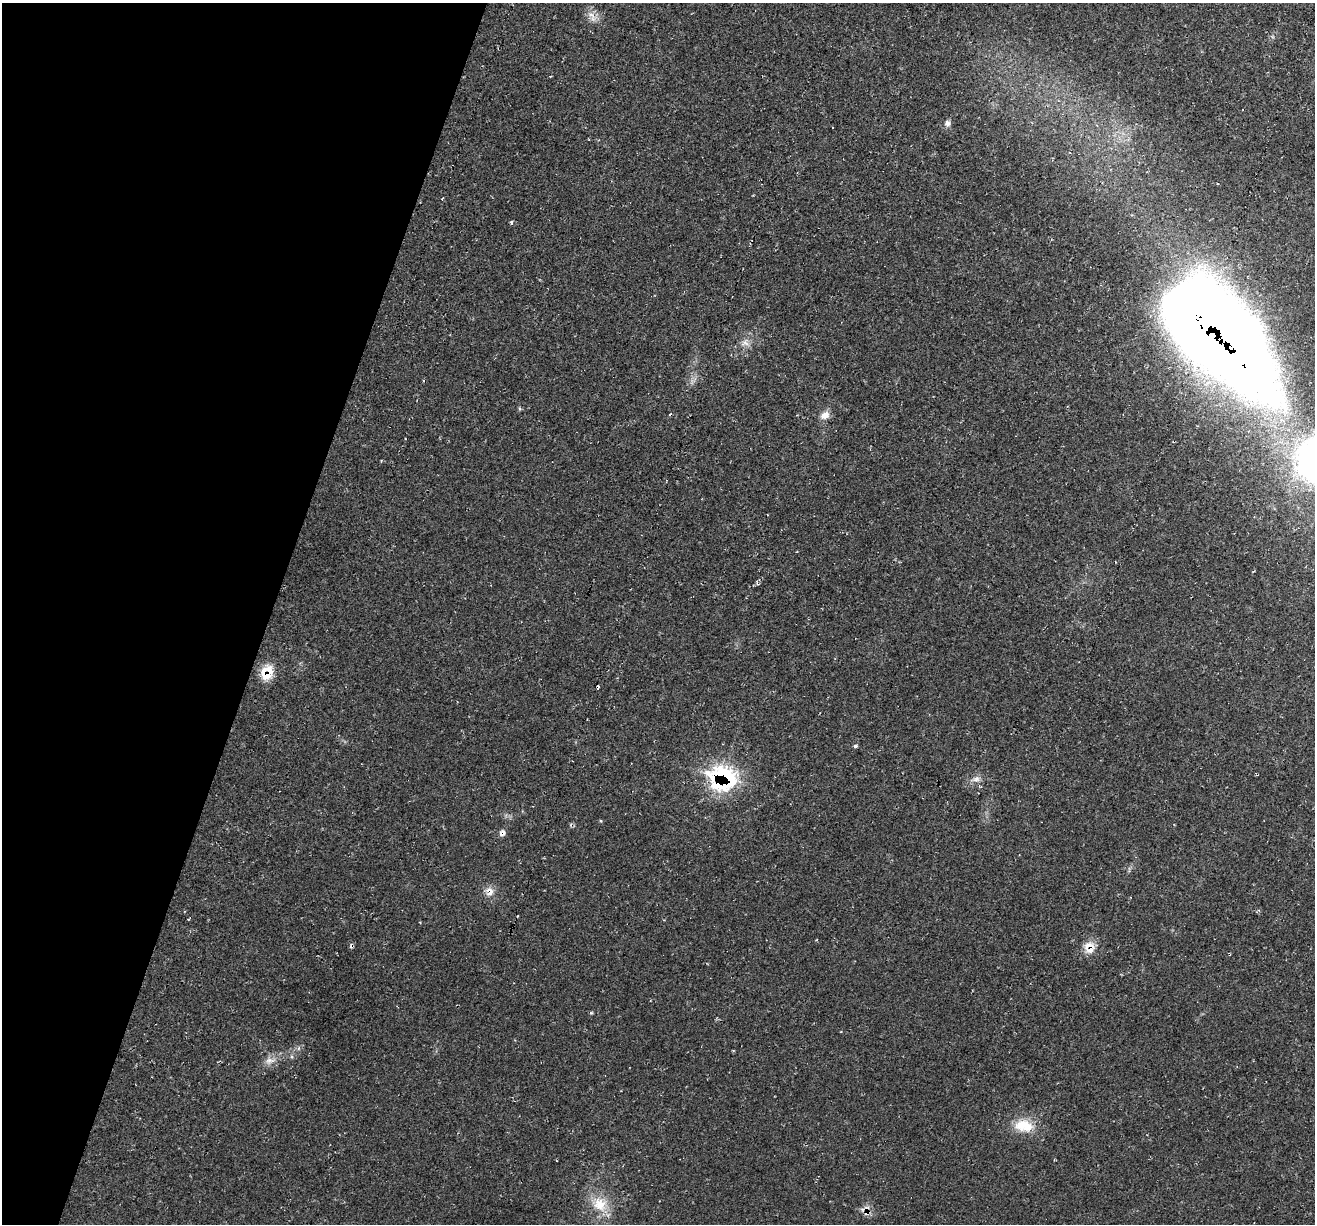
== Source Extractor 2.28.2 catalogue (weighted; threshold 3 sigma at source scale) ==
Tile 9 of 4 x 4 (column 1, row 3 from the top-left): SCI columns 1-1313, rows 1351-2572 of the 5255 x 5276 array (HDU 1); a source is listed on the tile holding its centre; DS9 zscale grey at full resolution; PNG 1317 x 1226 px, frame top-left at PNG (2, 3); no overlay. Shown black and unused: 21% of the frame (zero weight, under 2 of 3 exposures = <1% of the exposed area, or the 3 px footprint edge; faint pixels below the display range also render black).
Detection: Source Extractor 2.28.2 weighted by HDU 2 'WHT'; one run over the whole footprint, this tile lists its part. Background 0.0231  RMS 0.0062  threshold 0.0277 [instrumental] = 3 sigma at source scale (4.5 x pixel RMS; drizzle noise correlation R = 1.50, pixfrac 1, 0.05/0.05 arcsec/px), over >= 5 px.
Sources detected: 25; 5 cosmic-ray / hot-pixel residue — not listed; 1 inside a brighter listed object's ellipse — not listed separately; the other 19 listed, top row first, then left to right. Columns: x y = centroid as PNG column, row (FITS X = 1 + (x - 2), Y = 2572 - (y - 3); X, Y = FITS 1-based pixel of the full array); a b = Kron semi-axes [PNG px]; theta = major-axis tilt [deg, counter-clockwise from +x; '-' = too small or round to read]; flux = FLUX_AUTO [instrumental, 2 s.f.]
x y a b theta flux
592 16 20 8 -56 5.3
947 123 8 7 - 2.6
511 222 5 4 - 1
1218 333 118 54 -47 1400
745 343 12 10 23 4.3
519 408 6 4 -71 0.84
825 415 13 9 30 4.8
757 583 5 3 - 0.77
267 672 18 14 71 13
855 746 5 4 - 1.1
723 777 27 23 -16 84
976 779 14 8 13 3.9
502 833 8 7 - 2.3
490 891 14 10 -69 5.2
1088 946 19 10 31 6.9
591 1013 6 4 1 0.67
270 1061 18 9 12 5.3
1024 1126 25 15 -7 17
600 1204 24 20 -38 17
Overlapping masked pixels (flux is a lower limit): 6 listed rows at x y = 1218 333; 267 672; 723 777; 502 833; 490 891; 1088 946